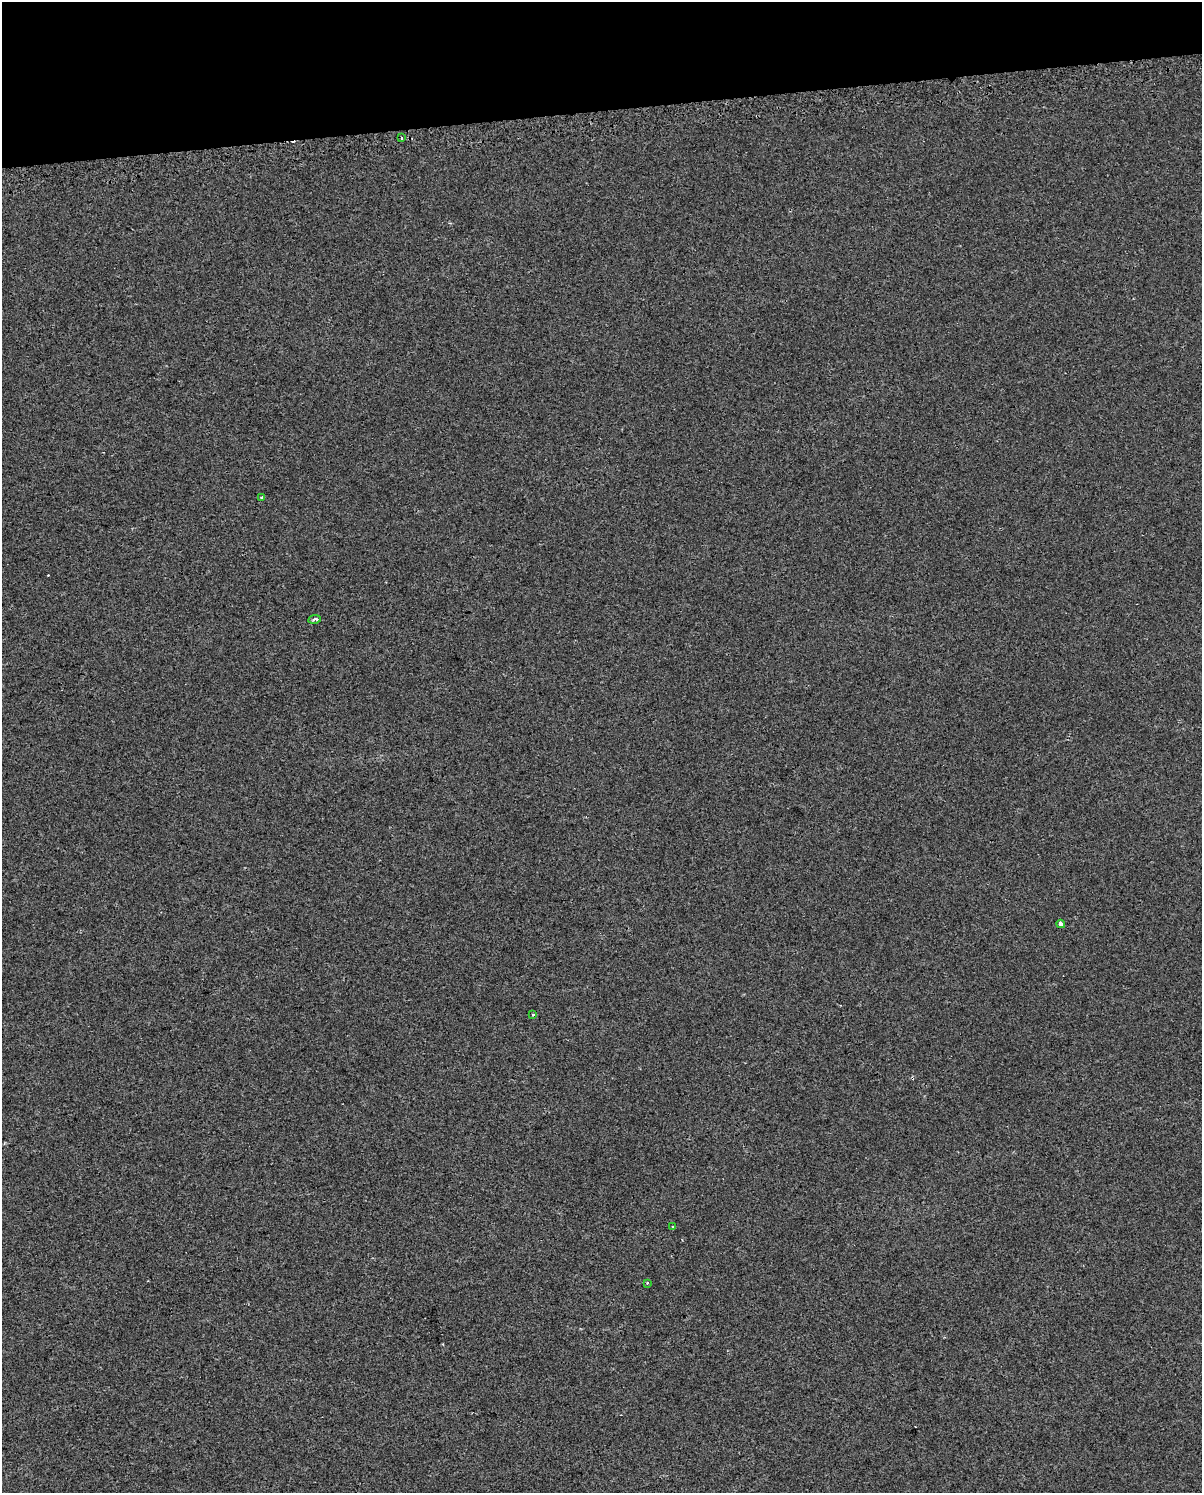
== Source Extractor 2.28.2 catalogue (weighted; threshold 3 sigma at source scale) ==
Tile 3 of 4 x 3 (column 3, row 1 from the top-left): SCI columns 2438-3637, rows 3037-4527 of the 4875 x 4627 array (HDU 1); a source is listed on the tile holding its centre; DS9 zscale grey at full resolution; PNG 1204 x 1495 px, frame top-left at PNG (2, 2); each listed source drawn as its Kron ellipse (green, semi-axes under 4 px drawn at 4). Shown black and unused: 7% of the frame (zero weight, under 2 of 3 exposures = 3% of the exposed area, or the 3 px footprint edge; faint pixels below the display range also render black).
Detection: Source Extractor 2.28.2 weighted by HDU 2 'WHT'; one run over the whole footprint, this tile lists its part. Background 0.00321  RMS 0.0041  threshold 0.0183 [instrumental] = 3 sigma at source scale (4.5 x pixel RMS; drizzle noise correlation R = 1.50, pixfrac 1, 0.0396/0.0396 arcsec/px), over >= 5 px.
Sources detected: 8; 1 cosmic-ray / hot-pixel residue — neither listed nor drawn; the other 7 listed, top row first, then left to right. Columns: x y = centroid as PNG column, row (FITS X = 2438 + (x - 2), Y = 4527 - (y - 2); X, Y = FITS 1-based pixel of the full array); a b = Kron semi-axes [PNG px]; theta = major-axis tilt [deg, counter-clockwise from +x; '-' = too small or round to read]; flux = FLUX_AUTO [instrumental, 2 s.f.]
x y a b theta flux
401 138 3 3 - 1.2
262 497 3 3 - 0.49
315 619 6 3 10 0.91
1061 924 4 3 - 14
533 1014 3 3 - 0.55
673 1227 3 2 - 0.49
647 1283 3 3 - 0.38